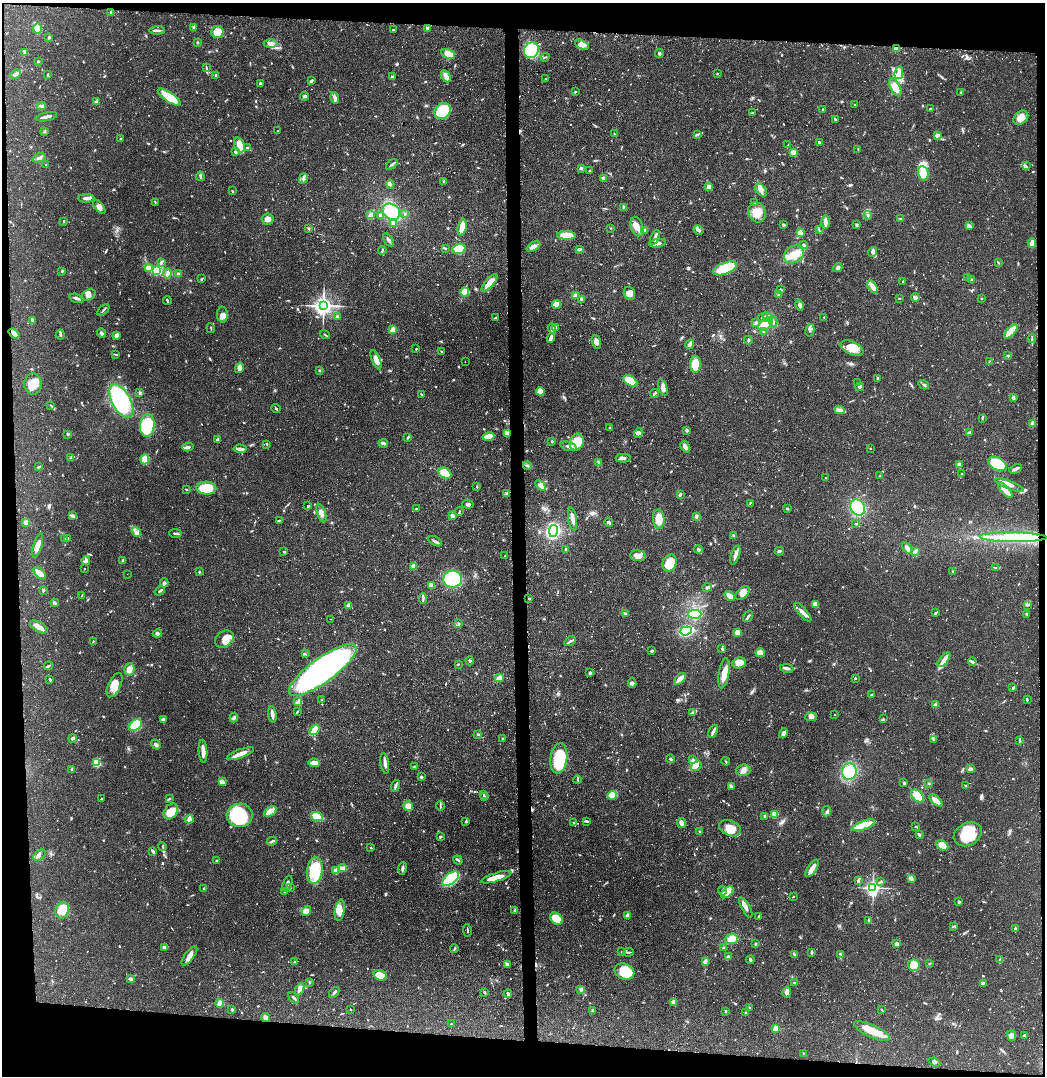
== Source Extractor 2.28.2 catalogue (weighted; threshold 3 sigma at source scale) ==
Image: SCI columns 80-4250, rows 9-4304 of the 4332 x 4304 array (HDU 1 of 3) = the unmasked area's bounding box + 8 px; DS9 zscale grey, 4 x 4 block average (1 PNG px = mean of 4 x 4 image px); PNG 1047 x 1078 px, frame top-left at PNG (2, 3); each listed source drawn as its Kron ellipse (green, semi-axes under 4 px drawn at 4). Shown black and unused: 9% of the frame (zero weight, under 2 of 3 exposures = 1% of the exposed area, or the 3 px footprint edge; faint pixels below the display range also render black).
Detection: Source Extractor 2.28.2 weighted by HDU 2 'WHT'. Background 0.131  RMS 0.0054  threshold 0.0245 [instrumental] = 3 sigma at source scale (4.5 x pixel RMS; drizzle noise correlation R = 1.50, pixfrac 1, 0.05/0.05 arcsec/px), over >= 5 px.
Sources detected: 1131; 4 too faint to see at this stretch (4 x 4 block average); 4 inside a brighter object's white glare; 20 cosmic-ray / hot-pixel residue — neither listed nor drawn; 15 coinciding with a brighter row at this scale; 62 inside a brighter listed object's ellipse — not listed separately; of the other 1026, all 500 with FLUX_AUTO >= 2.3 (the completeness limit of this list) listed and drawn (526 fainter detections not listed), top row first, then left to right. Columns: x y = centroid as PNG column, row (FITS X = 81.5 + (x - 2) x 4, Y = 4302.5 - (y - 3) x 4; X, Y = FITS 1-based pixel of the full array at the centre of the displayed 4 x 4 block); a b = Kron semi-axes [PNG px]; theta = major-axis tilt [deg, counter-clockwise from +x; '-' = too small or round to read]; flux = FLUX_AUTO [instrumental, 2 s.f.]
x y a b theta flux
111 12 3 2 - 4
194 27 3 2 - 5
37 28 5 3 - 74
427 28 4 2 - 6.6
157 30 7 2 2 7.6
393 30 3 2 - 2.4
217 32 6 6 - 55
49 37 3 2 - 3.7
197 42 2 2 - 3.1
270 44 7 4 2 20
582 45 7 4 -26 16
896 48 3 2 - 29
531 50 8 7 - 170
24 53 3 2 - 3.5
448 54 7 4 -26 41
659 54 4 2 - 9.7
545 57 5 2 - 2.6
38 61 2 2 - 11
206 67 3 2 - 2.9
899 73 6 4 77 18
16 74 6 3 25 13
48 74 3 2 - 3.3
717 74 2 2 - 3.7
216 75 2 2 - 3.5
392 76 3 2 - 3.9
446 76 6 3 -62 21
545 79 2 2 - 2.9
311 81 2 2 - 9.4
260 84 3 2 - 10
895 87 9 4 -63 42
575 91 3 2 - 2.4
961 92 2 2 - 2.3
305 96 4 2 - 7.6
169 97 14 4 -34 110
335 98 6 3 -75 10
96 101 3 3 - 4.6
855 104 3 2 - 2.8
41 106 4 2 - 5.3
823 109 3 2 - 2.7
930 109 2 2 - 3.7
442 111 9 7 46 130
752 113 3 2 - 3.9
46 117 11 2 12 15
1021 118 8 6 41 29
835 119 2 2 - 3.3
44 131 2 2 - 2.4
278 131 2 2 - 5.6
614 134 3 2 - 3
697 135 2 2 - 2.6
937 135 3 3 - 15
121 139 3 2 - 2.6
819 143 3 2 - 5.2
239 145 8 5 -72 40
788 145 3 2 - 3.5
247 148 3 2 - 3.2
858 149 3 2 - 2.4
235 152 4 2 - 8.4
793 152 3 3 - 15
39 158 7 2 22 8.8
392 164 6 2 41 5.8
46 165 2 2 - 8.4
1026 166 2 2 - 2.9
581 168 3 2 - 6.7
590 171 2 2 - 7.8
923 173 7 5 -80 40
200 176 4 2 - 8.2
303 178 5 2 - 4.4
604 178 3 3 - 7.6
444 181 4 2 - 3.6
390 184 4 2 - 9.2
709 187 4 3 - 12
761 190 7 4 -49 16
232 191 2 2 - 2.6
86 198 8 2 0 13
155 202 3 2 - 2.8
755 202 2 2 - 3.5
99 207 8 3 -52 14
624 208 3 2 - 11
391 212 9 7 -35 140
757 212 10 8 -72 46
405 214 3 2 - 3.3
371 215 3 2 - 18
380 215 3 3 - 9.1
868 215 4 2 - 5.2
900 218 4 2 - 2.7
267 219 6 5 - 16
64 221 2 2 - 3.6
825 222 7 2 -89 22
393 224 3 3 - 6.8
783 225 3 2 - 3.8
856 225 4 2 - 3.7
970 226 4 2 - 4.5
462 227 8 3 81 63
637 227 10 6 -72 29
308 228 3 2 - 3.1
611 228 2 2 - 2.6
644 230 3 3 - 13
698 230 5 3 - 9.9
819 230 4 2 - 3.5
800 233 4 3 - 14
566 235 9 4 -2 63
655 237 8 2 68 9.4
389 240 8 2 -56 11
658 243 8 3 8 16
1032 243 5 3 - 28
804 245 4 2 - 5.8
533 247 7 4 27 12
445 248 3 2 - 3.5
459 249 7 5 17 68
579 249 4 2 - 8
382 250 4 2 - 4.1
873 252 5 4 - 8.7
794 254 10 8 31 50
161 262 3 2 - 8.4
998 262 4 2 - 3.9
148 268 3 3 - 10
725 268 13 5 21 120
838 268 5 3 - 7.9
62 271 2 2 - 11
156 271 3 2 - 130
167 274 5 3 - 12
179 274 3 2 - 2.9
968 278 3 2 - 7.4
202 279 3 2 - 3.1
972 280 3 2 - 4.5
903 281 2 2 - 2.9
490 283 11 4 50 35
872 287 7 2 -57 36
780 290 3 2 - 3.9
465 292 4 4 - 53
629 293 7 5 -71 19
88 295 8 5 25 14
575 295 3 2 - 9.2
779 295 3 3 - 8.9
915 297 4 3 - 14
77 298 7 2 -17 7.6
899 298 3 2 - 2.4
981 298 2 2 - 9.3
581 299 3 2 - 3.1
167 301 4 2 - 4.9
556 304 4 3 - 41
800 305 5 3 - 8.8
323 306 3 3 - 2000
103 310 7 2 43 4.3
222 315 8 5 -88 18
337 317 3 2 - 8.9
495 317 3 2 - 3
763 317 5 2 - 5
767 317 6 4 -44 13
824 317 2 2 - 4.9
32 321 4 2 - 4.5
773 321 5 2 - 4.2
755 323 3 3 - 4.5
765 324 8 5 43 54
211 328 5 2 - 2.6
552 328 5 3 - 12
556 328 4 3 - 5.4
393 330 3 3 - 16
810 330 6 2 76 5.8
1011 331 9 4 47 65
764 332 2 2 - 4.5
14 333 6 3 -39 13
102 333 5 2 - 6
60 334 5 2 - 6.3
116 335 4 3 - 11
325 335 5 2 - 2.5
551 338 5 2 - 20
1032 338 4 2 - 2.7
748 340 4 2 - 3.6
596 342 7 4 -74 14
690 344 5 3 - 13
852 348 12 6 -25 40
416 349 2 2 - 3
442 352 3 2 - 2.5
115 354 3 2 - 3.5
1008 356 3 2 - 4.4
376 360 10 4 -67 22
989 361 2 2 - 2.5
465 362 2 2 - 2.6
695 364 8 5 -90 62
239 368 5 3 - 22
319 370 3 2 - 3.7
878 378 2 2 - 6.1
630 381 8 4 -30 72
858 383 2 2 - 3.4
33 384 10 8 -90 54
924 385 6 2 -30 7
860 387 4 3 - 5.7
663 388 9 3 -72 13
540 391 4 3 - 32
139 393 3 2 - 3.6
421 394 2 2 - 2.3
654 394 4 2 - 5
1013 398 3 3 - 5.7
121 401 18 9 -61 330
51 406 2 2 - 3.2
276 409 4 2 - 4.5
839 410 5 3 - 9.6
982 418 3 2 - 3.3
1033 423 2 2 - 83
147 425 11 7 84 200
610 428 2 2 - 11
687 430 3 2 - 7.5
639 433 5 4 - 8.5
969 433 3 2 - 7.1
68 434 4 2 - 3.5
508 434 3 3 - 7.8
407 437 3 2 - 2.9
489 437 6 3 13 48
218 439 3 2 - 4.6
552 441 2 2 - 12
577 442 8 6 68 77
383 443 5 2 - 10
267 444 3 2 - 3.3
568 446 8 3 -19 13
188 447 6 3 14 10
685 447 6 3 -58 13
870 448 2 2 - 6.7
240 449 6 2 -4 15
71 458 3 2 - 4
623 458 7 3 1 9.1
145 459 5 4 - 32
599 463 3 2 - 6.4
959 464 3 3 - 9.4
998 464 10 6 -27 120
527 466 4 2 - 4.4
38 467 4 2 - 3.3
1016 469 6 2 26 11
445 473 7 5 -29 65
962 474 4 2 - 3.9
880 476 2 2 - 2.4
826 477 2 2 - 2.3
540 485 6 4 -46 12
1010 485 15 3 -21 22
477 486 2 2 - 4.1
206 488 10 6 -3 83
186 490 3 2 - 3.3
1005 490 9 3 -47 30
507 494 3 2 - 7.5
680 494 3 2 - 4.9
750 503 3 2 - 3.2
468 504 6 2 -6 9.8
308 505 2 2 - 2.9
416 508 2 2 - 2.6
787 508 3 2 - 4.1
858 508 8 7 - 130
459 512 4 2 - 2.7
321 513 10 4 -71 15
72 516 4 2 - 4.8
452 516 4 3 - 9.8
696 516 3 2 - 4.2
573 519 11 2 -80 21
659 519 10 5 -87 51
279 521 3 2 - 2.4
26 522 2 2 - 84
609 522 4 2 - 9
855 524 2 2 - 2.3
553 531 6 4 78 310
136 532 5 2 - 8.2
176 533 6 2 -3 6.3
733 535 2 2 - 4.9
1013 537 33 5 -1 90
68 538 3 2 - 5.5
64 539 2 2 - 3
435 541 7 2 -29 9
38 546 12 4 74 23
907 548 6 3 -56 15
566 549 3 2 - 3.4
698 550 4 3 - 6
779 551 4 2 - 4.5
915 551 2 2 - 2.5
284 552 2 2 - 4.2
735 555 10 3 71 18
505 556 2 2 - 2.9
638 556 8 5 -4 19
86 561 4 2 - 11
123 561 2 2 - 9
670 563 9 7 72 58
413 566 2 2 - 72
995 568 4 2 - 2.9
84 569 2 2 - 2.4
953 571 2 2 - 2.8
199 572 2 2 - 3.6
40 573 7 3 -41 42
127 574 2 2 - 6.6
453 579 9 8 - 210
164 583 4 3 - 5.3
431 585 3 3 - 22
707 587 5 4 - 9.3
43 590 2 2 - 6.5
160 591 5 2 - 4.3
742 593 8 5 43 25
82 595 2 2 - 2.5
730 596 6 3 -44 27
423 598 5 2 - 4.9
529 599 2 2 - 3.4
55 603 4 2 - 6.4
815 604 4 3 - 34
349 605 3 3 - 18
1027 605 3 2 - 2.4
803 612 12 3 -48 20
936 613 3 2 - 3.3
625 614 3 3 - 6.5
695 614 6 4 0 130
1027 614 4 2 - 3.8
748 616 6 2 55 6.4
330 619 2 2 - 3.8
458 624 3 2 - 3.6
39 627 9 5 -31 23
686 631 6 3 20 170
738 632 4 4 - 15
157 634 4 3 - 6.8
224 639 10 7 35 44
93 641 3 2 - 2.4
570 641 6 2 30 6.4
722 649 3 2 - 3.5
652 651 3 3 - 4.5
760 653 5 4 - 42
305 654 2 2 - 2.4
944 660 9 4 51 19
470 661 4 2 - 4.5
972 662 4 2 - 5.1
739 663 7 5 17 31
458 664 2 2 - 2.6
48 666 4 2 - 4.7
787 668 7 3 -11 9.8
129 669 6 5 - 22
323 670 41 12 36 1300
590 673 4 2 - 4.6
724 673 15 5 80 40
499 678 4 4 - 17
855 678 2 2 - 3.2
680 679 7 3 44 24
50 680 4 2 - 5.1
632 683 5 4 - 7.9
115 685 13 6 65 47
1013 688 3 2 - 4.3
871 695 2 2 - 5.2
322 700 2 2 - 2.7
1027 700 3 2 - 2.3
298 701 3 2 - 3.4
935 705 2 2 - 9.9
297 711 3 2 - 2.9
693 712 3 2 - 3.9
272 714 8 2 -82 18
835 715 2 2 - 4
811 717 6 4 0 13
234 718 5 3 - 6.1
163 719 4 2 - 8.9
883 719 2 2 - 3.3
135 725 7 5 41 110
315 730 6 3 55 50
713 731 7 2 63 9.8
783 733 5 3 - 8.8
478 734 4 2 - 3.5
72 738 4 3 - 6.7
503 739 3 2 - 5.5
933 739 3 2 - 2.7
1019 740 2 2 - 2.5
156 744 5 3 - 9
203 751 11 3 -85 28
240 754 14 3 20 29
559 758 15 8 83 170
671 759 4 2 - 4.8
692 760 2 2 - 3.1
726 761 4 2 - 3.1
97 763 3 3 - 72
314 763 6 3 -3 24
385 763 10 3 -83 12
414 766 3 2 - 3.7
696 766 6 2 30 8.9
72 769 3 2 - 2.9
970 769 4 3 - 7
743 770 7 5 10 16
849 772 8 7 - 120
422 777 3 2 - 3.2
578 780 4 2 - 3.6
223 782 4 2 - 5.1
904 783 3 2 - 5
929 783 3 2 - 3.2
395 786 6 2 73 7.5
966 786 2 2 - 2.6
731 787 4 3 - 4.9
483 795 3 2 - 2.7
612 795 5 4 - 42
918 796 7 5 -47 69
484 797 2 2 - 12
101 799 3 2 - 2.9
169 799 3 2 - 3.3
936 800 8 4 -42 25
408 806 5 4 - 22
440 806 5 2 - 4
270 811 7 3 34 50
827 811 5 3 - 6.7
171 812 9 6 52 64
240 815 13 11 2 270
774 815 4 3 - 13
765 816 3 2 - 4
317 817 6 3 -24 110
189 819 4 3 - 27
466 821 4 2 - 3.6
587 821 3 2 - 3.7
574 823 2 2 - 6
682 823 5 3 - 21
864 825 12 3 19 100
915 826 4 2 - 3
730 828 11 7 -24 49
700 832 3 2 - 3
968 834 15 11 30 100
919 835 3 3 - 5.9
440 837 3 2 - 4.2
272 841 5 2 - 6.7
942 845 6 4 -29 48
162 846 4 2 - 3.9
371 848 2 2 - 2.7
153 851 4 2 - 10
39 855 7 4 41 9.5
458 860 5 2 - 6.1
216 861 2 2 - 4.2
343 868 4 3 - 12
812 868 10 4 56 32
402 869 6 3 82 7.7
315 870 13 8 83 120
336 871 4 4 - 8.7
496 877 16 3 17 52
911 878 4 3 - 12
451 879 9 5 38 260
858 880 3 2 - 7.6
881 882 3 2 - 3.3
287 884 8 2 69 11
204 888 2 2 - 3.7
290 888 2 2 - 3.5
873 888 3 2 - 1100
722 891 4 2 - 4.8
284 892 3 2 - 3.3
727 892 7 4 45 28
793 896 2 2 - 2.3
959 902 3 2 - 4.2
746 907 11 3 -61 15
62 910 8 6 71 61
340 910 11 4 79 32
307 911 5 4 - 18
514 911 4 2 - 4.6
628 915 3 3 - 10
759 916 3 2 - 3.7
556 919 7 5 -38 55
869 920 3 2 - 3
954 926 3 2 - 7
1015 929 3 2 - 4.2
467 930 6 2 -80 3.9
732 939 6 5 - 35
755 944 2 2 - 3.9
896 944 3 3 - 14
164 947 3 2 - 3
723 948 3 2 - 5.4
454 949 4 2 - 4.5
621 952 2 2 - 2.3
629 952 5 2 - 3.8
811 952 4 2 - 4.9
794 954 3 2 - 6.9
841 954 4 2 - 3.7
189 956 11 4 53 18
728 957 2 2 - 11
750 960 4 2 - 7.7
1000 960 4 2 - 2.9
705 961 2 2 - 11
294 962 3 2 - 2.9
929 963 3 2 - 2.3
507 964 4 3 - 5.2
914 965 6 5 - 86
624 971 10 7 -24 110
380 975 7 5 -17 52
131 979 4 3 - 7.6
310 982 3 2 - 3
794 983 2 2 - 12
984 984 3 2 - 4.3
300 989 6 3 65 17
581 989 3 3 - 8.2
334 992 6 2 51 7.2
484 992 3 3 - 3.1
787 992 5 3 - 8.8
508 994 4 3 - 4.6
294 998 6 2 -49 5.9
674 1002 3 3 - 21
220 1003 4 3 - 29
749 1007 3 2 - 2.4
232 1009 2 2 - 6.4
350 1010 2 2 - 3.2
592 1010 3 3 - 4
882 1010 3 2 - 3.4
726 1011 3 2 - 3.2
746 1013 3 2 - 2.3
266 1018 4 3 - 7.8
451 1024 2 2 - 4.7
776 1028 2 2 - 110
872 1031 19 6 -24 69
1012 1035 5 4 - 13
1024 1035 2 2 - 4.5
803 1053 2 2 - 5.1
934 1062 6 2 -21 6.1
Overlapping masked pixels (flux is a lower limit): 1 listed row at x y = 896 48
Diffuse or blended objects may show on this block-average render without a row.